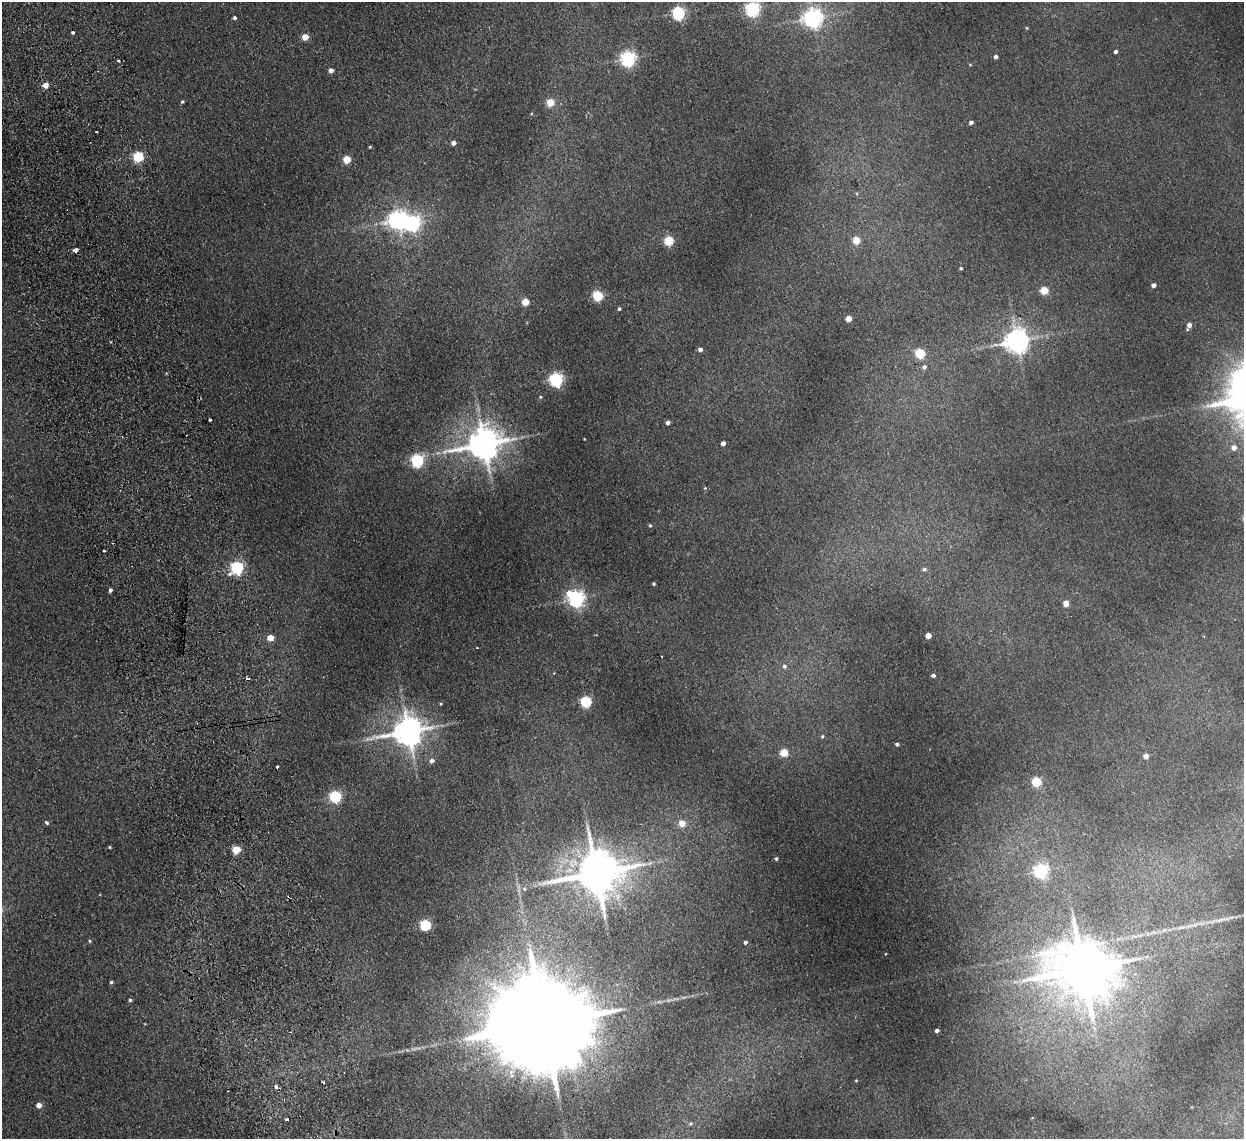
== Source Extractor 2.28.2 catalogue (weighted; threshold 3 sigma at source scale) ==
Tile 11 of 4 x 4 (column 3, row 3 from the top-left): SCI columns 2537-3778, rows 1291-2427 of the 5072 x 4970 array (HDU 1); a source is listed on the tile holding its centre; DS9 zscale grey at full resolution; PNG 1246 x 1141 px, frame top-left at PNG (2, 2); no overlay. Shown black and unused: <1% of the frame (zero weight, under 2 of 3 exposures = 3% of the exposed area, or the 3 px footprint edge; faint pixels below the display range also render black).
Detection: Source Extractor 2.28.2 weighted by HDU 2 'WHT'; one run over the whole footprint, this tile lists its part. Background 0.0701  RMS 0.01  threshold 0.0462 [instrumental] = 3 sigma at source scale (4.5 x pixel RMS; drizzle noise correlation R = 1.50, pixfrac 1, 0.05/0.05 arcsec/px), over >= 5 px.
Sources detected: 102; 3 too faint to see at this stretch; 6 cosmic-ray / hot-pixel residue — not listed; the other 93 listed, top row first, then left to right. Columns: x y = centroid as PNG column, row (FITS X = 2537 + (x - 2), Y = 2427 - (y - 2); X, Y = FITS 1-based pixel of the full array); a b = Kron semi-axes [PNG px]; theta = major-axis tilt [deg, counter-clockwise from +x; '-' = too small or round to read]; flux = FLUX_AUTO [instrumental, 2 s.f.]
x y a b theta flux
753 9 6 6 - 260
678 13 6 5 - 180
234 18 4 3 - 2.2
813 18 7 7 - 520
73 33 3 3 - 2.8
305 37 5 4 - 15
1115 51 3 3 - 2.6
996 57 4 4 - 3.1
628 58 6 6 - 290
119 61 3 3 - 3.4
970 65 4 3 - 0.78
331 70 5 5 - 5
45 85 5 5 - 11
182 102 4 4 - 1.6
550 102 5 5 - 30
971 122 4 4 - 3
96 132 2 2 - 0.88
453 143 4 4 - 4.8
370 147 3 3 - 0.96
138 156 5 5 - 87
347 159 5 5 - 30
398 220 7 7 - 540
413 223 7 6 - 280
669 240 5 5 - 55
856 240 5 5 - 27
76 250 5 3 - 14
961 268 3 3 - 1.2
1153 285 4 4 - 4.6
1044 290 5 5 - 29
597 295 5 5 - 83
525 302 5 5 - 26
619 309 4 4 - 1.7
849 318 4 4 - 13
1189 325 4 4 - 5.5
1187 330 4 4 - 1.6
1017 341 7 7 - 1000
700 349 4 4 - 4.8
920 353 5 5 - 65
924 367 5 5 - 3.1
556 379 6 6 - 210
540 397 4 4 - 1.1
210 420 3 3 - 3.7
668 422 4 4 - 4.5
584 439 3 2 - 0.65
723 443 4 4 - 4.9
484 444 11 9 15 2400
1234 447 5 5 - 7.2
417 460 6 6 - 160
705 488 4 3 - 1.1
650 525 4 3 - 1.4
237 567 6 5 - 190
924 569 5 4 - 2.2
654 584 3 3 - 1.4
110 590 4 3 - 3
576 598 7 6 - 400
1066 603 5 4 - 10
928 635 4 4 - 13
270 638 5 4 - 17
477 648 3 2 - 0.75
784 666 6 5 - 2.8
933 675 4 3 - 3
586 702 5 5 - 110
441 704 4 3 - 0.98
408 731 10 8 14 1800
822 736 5 4 - 1.3
897 744 4 3 - 2.4
784 752 5 5 - 31
1146 756 4 4 - 7.6
432 761 5 5 - 4.5
277 767 3 3 - 10
1036 781 5 5 - 61
335 796 5 5 - 130
46 823 5 4 - 1.9
682 823 5 5 - 18
110 847 4 3 - 0.95
236 849 5 5 - 37
776 859 4 3 - 1.5
1041 870 6 6 - 240
596 873 14 12 9 4900
524 889 6 5 - 2.1
425 925 5 5 - 120
89 941 5 4 - 1.3
745 942 4 3 - 2.5
1082 969 18 15 -12 6800
111 982 4 4 - 1.7
130 1000 4 3 - 1.7
545 1024 40 21 8 38000
937 1030 4 3 - 3
856 1080 3 3 - 0.85
276 1086 3 3 - 5.5
39 1105 4 4 - 9.1
286 1119 4 3 - 5.2
690 1123 6 5 - 2